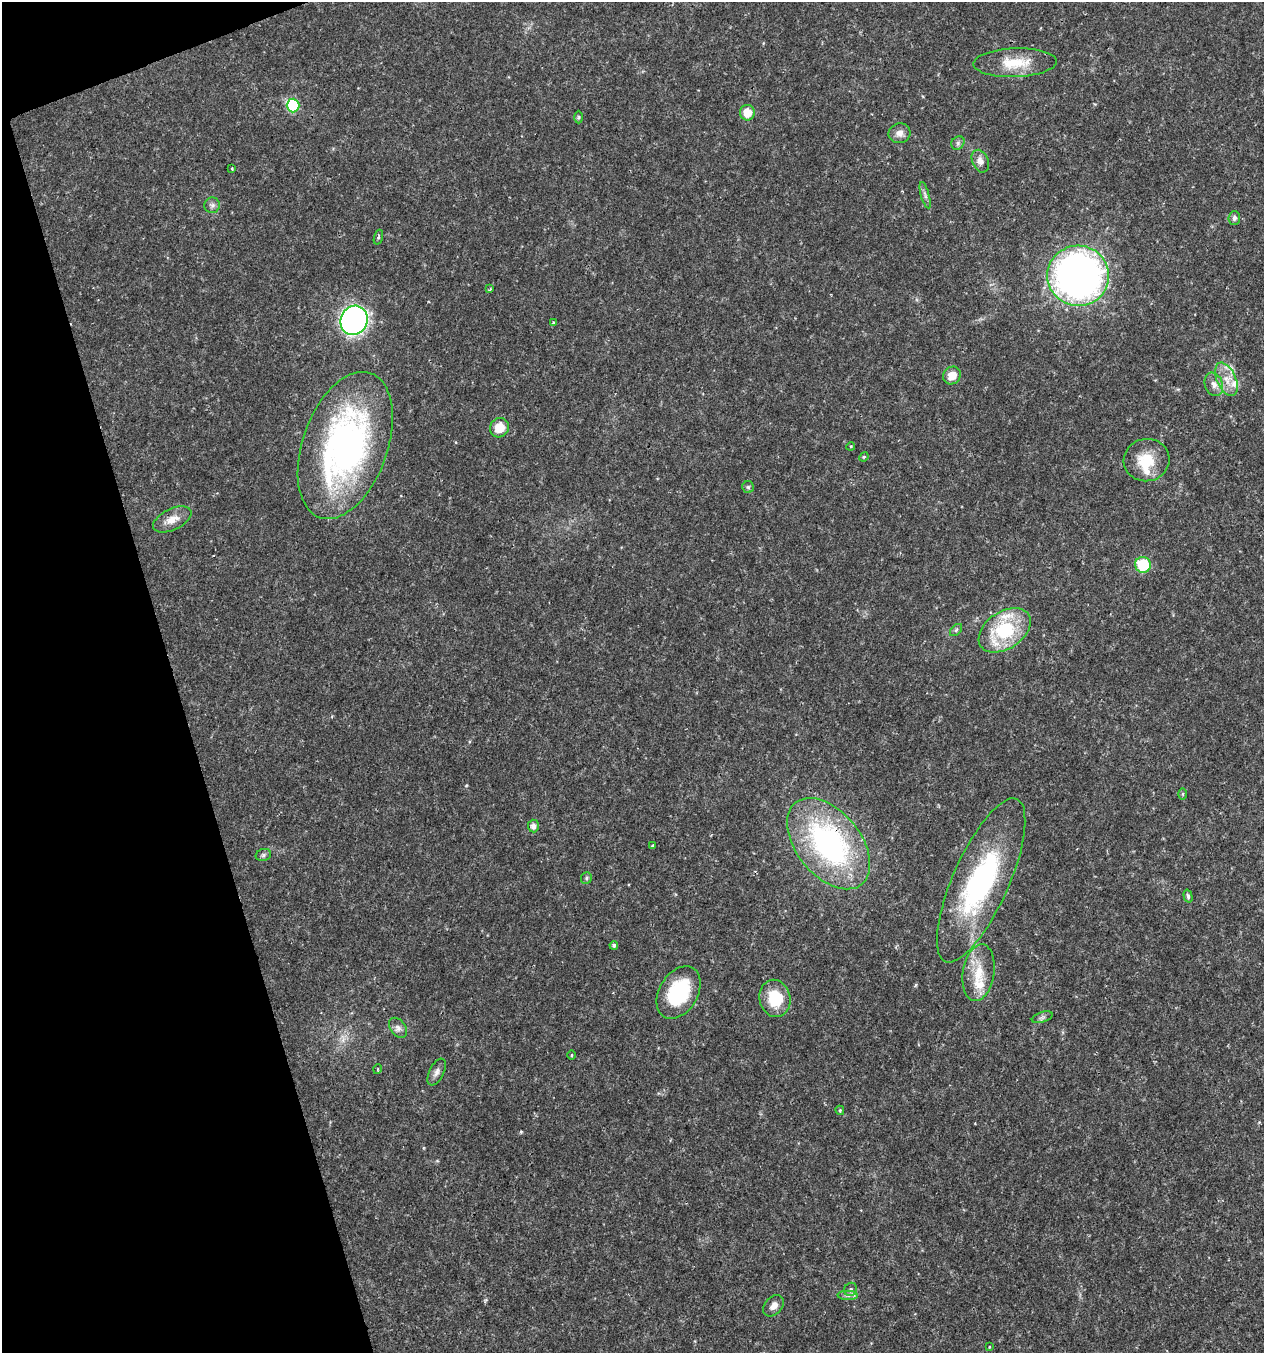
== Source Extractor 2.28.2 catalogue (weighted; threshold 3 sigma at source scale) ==
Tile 5 of 4 x 4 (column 1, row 2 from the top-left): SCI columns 120-1381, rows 2703-4053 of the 5232 x 5405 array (HDU 1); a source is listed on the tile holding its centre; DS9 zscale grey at full resolution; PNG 1266 x 1355 px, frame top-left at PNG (2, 2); each listed source drawn as its Kron ellipse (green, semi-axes under 4 px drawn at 4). Shown black and unused: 15% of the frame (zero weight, under 2 of 3 exposures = <1% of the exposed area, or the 3 px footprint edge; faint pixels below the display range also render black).
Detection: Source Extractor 2.28.2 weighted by HDU 2 'WHT'; one run over the whole footprint, this tile lists its part. Background 0.0262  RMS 0.003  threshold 0.0135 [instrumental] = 3 sigma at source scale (4.5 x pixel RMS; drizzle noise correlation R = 1.50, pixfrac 1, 0.0396/0.0396 arcsec/px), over >= 5 px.
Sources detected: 56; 1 inside a brighter object's white glare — neither listed nor drawn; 4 inside a brighter listed object's ellipse — not listed separately; the other 51 listed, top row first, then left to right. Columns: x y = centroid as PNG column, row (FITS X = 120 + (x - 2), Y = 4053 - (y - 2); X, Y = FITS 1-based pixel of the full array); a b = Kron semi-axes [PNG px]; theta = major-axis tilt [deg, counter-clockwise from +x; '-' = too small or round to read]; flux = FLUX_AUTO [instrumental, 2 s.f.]
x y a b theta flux
1015 63 42 14 2 9.3
293 105 7 6 - 24
747 113 7 7 - 4.6
579 117 6 4 90 0.46
899 133 11 10 - 1.8
958 143 7 6 - 0.74
980 161 12 8 -66 1.9
232 168 2 2 - 0.26
925 195 14 4 -74 0.95
212 205 8 7 - 0.95
1234 218 7 6 - 0.86
378 237 7 4 72 0.43
1078 276 31 30 - 170
490 289 3 2 - 0.36
354 320 15 13 64 120
553 323 4 3 - 0.56
952 376 9 8 - 3.4
1226 379 18 9 -66 3.9
1214 384 12 9 -69 1.9
499 428 10 9 - 5
345 445 76 42 70 100
851 446 4 3 - 0.27
864 457 5 4 - 0.36
1147 460 23 21 11 8.9
748 487 6 6 - 0.5
172 519 20 10 26 3.5
1143 565 8 8 - 14
956 630 7 4 46 0.55
1005 630 29 18 34 21
1183 794 6 4 89 0.36
533 826 6 5 - 1.5
829 844 53 32 -51 68
652 846 3 3 - 0.45
263 855 8 6 16 0.76
586 878 6 5 - 0.52
981 880 89 28 66 51
1188 896 6 4 -74 0.69
614 945 4 4 - 0.55
978 973 28 15 81 8
679 992 28 19 59 21
775 998 19 15 -78 9.4
1042 1017 11 5 18 0.81
398 1028 11 7 -53 1.4
572 1055 4 3 - 0.25
378 1069 5 3 - 0.28
437 1072 14 7 63 1.5
840 1110 4 3 - 0.35
851 1289 7 6 - 0.85
848 1295 10 4 -1 0.94
774 1306 12 8 46 2.1
990 1346 3 3 - 0.31
Overlapping masked pixels (flux is a lower limit): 1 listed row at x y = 829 844